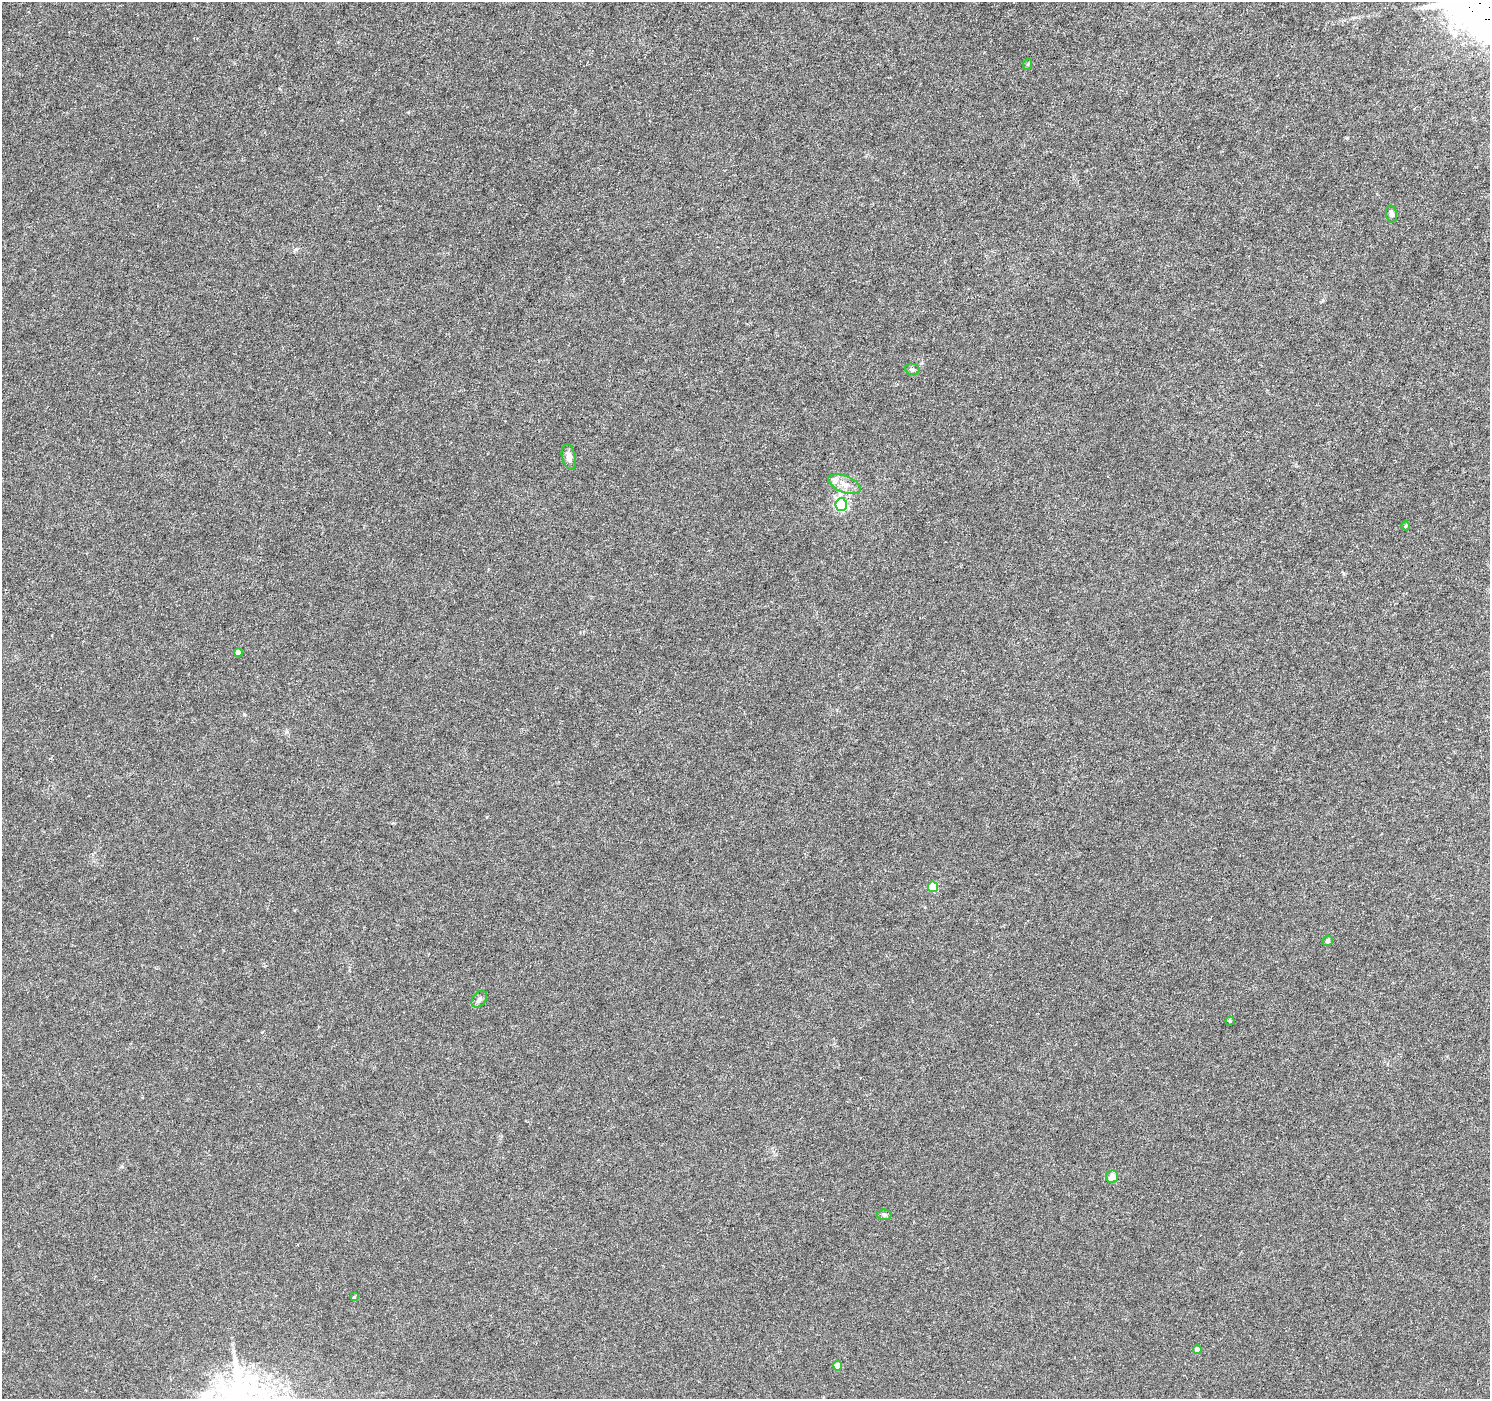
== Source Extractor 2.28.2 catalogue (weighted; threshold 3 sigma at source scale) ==
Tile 10 of 4 x 4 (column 2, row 3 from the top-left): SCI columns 1489-2976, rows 1584-2980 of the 5958 x 6028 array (HDU 1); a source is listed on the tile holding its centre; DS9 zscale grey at full resolution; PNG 1492 x 1401 px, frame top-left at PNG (2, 2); each listed source drawn as its Kron ellipse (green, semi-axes under 4 px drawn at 4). Shown black and unused: <1% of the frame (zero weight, under 4 of 8 exposures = <1% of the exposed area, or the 3 px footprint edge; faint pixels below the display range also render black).
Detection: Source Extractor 2.28.2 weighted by HDU 2 'WHT'; one run over the whole footprint, this tile lists its part. Background 0.00236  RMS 8.3e-04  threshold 0.0034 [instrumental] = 3 sigma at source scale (4.09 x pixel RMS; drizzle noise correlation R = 1.36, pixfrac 0.8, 0.0396/0.0396 arcsec/px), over >= 5 px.
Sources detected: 18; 1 inside a brighter listed object's ellipse — not listed separately; the other 17 listed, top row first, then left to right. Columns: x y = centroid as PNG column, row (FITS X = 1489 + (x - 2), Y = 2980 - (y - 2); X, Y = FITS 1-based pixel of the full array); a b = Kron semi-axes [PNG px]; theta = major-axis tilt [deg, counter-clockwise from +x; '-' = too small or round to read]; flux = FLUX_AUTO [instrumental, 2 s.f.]
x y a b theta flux
1028 64 5 3 - 0.082
1391 214 8 5 -80 0.23
912 369 7 5 -12 0.15
569 457 13 6 -78 0.42
845 484 17 8 -21 0.66
841 505 6 6 - 8.1
1405 526 5 4 - 0.096
238 653 4 4 - 0.46
933 887 5 5 - 2.4
1328 941 5 5 - 0.16
479 999 9 6 51 0.25
1230 1021 4 4 - 0.072
1112 1177 6 6 - 0.6
884 1215 7 5 -3 0.15
354 1297 4 4 - 0.1
1197 1349 4 4 - 0.35
838 1366 4 4 - 0.72
Unlisted compact peaks at least as high as the median listed source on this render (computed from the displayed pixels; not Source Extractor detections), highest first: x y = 296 249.